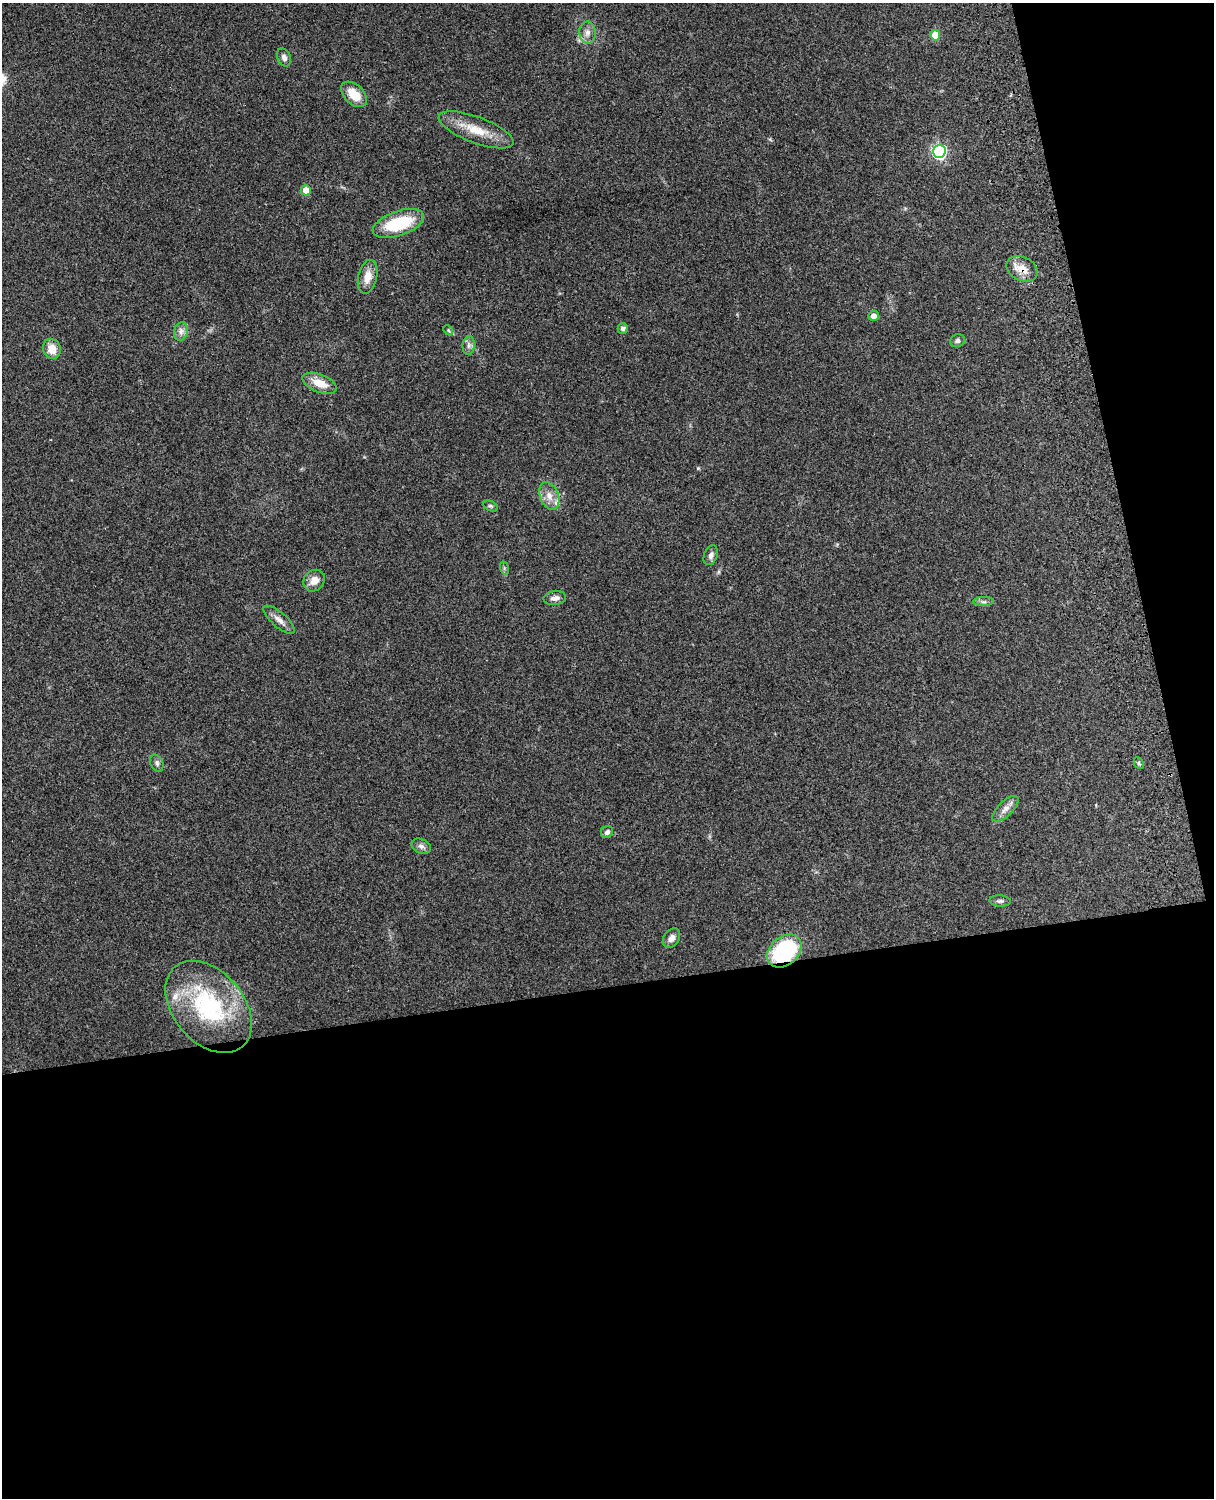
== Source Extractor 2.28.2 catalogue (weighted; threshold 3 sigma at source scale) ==
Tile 12 of 4 x 3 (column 4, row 3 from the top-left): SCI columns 3757-4968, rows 164-1659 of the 5089 x 4927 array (HDU 1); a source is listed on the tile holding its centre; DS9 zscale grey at full resolution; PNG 1216 x 1500 px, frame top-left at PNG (2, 3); each listed source drawn as its Kron ellipse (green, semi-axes under 4 px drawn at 4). Shown black and unused: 39% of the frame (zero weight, under 3 of 4 exposures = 6% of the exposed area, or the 3 px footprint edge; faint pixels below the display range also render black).
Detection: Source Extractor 2.28.2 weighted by HDU 2 'WHT'; one run over the whole footprint, this tile lists its part. Background 0.21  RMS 0.0082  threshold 0.037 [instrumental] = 3 sigma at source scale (4.5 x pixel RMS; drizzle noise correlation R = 1.50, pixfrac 1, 0.05/0.05 arcsec/px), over >= 5 px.
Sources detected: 36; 1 inside a brighter listed object's ellipse — not listed separately; the other 35 listed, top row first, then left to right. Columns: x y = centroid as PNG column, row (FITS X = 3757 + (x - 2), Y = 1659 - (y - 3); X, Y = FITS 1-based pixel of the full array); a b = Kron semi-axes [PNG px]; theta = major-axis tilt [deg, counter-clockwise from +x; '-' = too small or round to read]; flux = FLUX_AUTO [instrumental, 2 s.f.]
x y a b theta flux
587 33 11 8 -86 4.9
935 35 5 5 - 18
284 57 9 6 -68 3.4
354 94 15 9 -43 14
476 130 40 13 -20 21
939 151 7 6 - 150
306 190 5 5 - 9.7
398 223 27 12 19 42
1022 269 16 11 -25 10
368 277 17 9 77 9.9
873 316 5 5 - 4.2
623 328 5 5 - 2.5
448 330 5 4 - 1.1
181 331 9 7 75 3.7
958 341 7 6 - 2.3
469 345 9 6 84 3
52 349 10 8 -70 10
320 383 18 9 -21 13
549 496 14 9 -68 7.6
490 506 7 5 -26 1.4
711 555 10 6 67 3.5
504 568 7 4 -73 1.4
314 581 11 10 - 7.6
555 598 11 7 9 3.8
984 602 10 4 2 2.2
279 620 20 7 -41 5.5
157 763 9 6 -64 2.6
1139 763 6 4 -62 1.3
1005 809 17 7 44 5.6
607 832 6 5 - 2.4
421 846 10 7 -25 3.2
1000 901 11 5 -4 2.3
671 938 10 7 56 4.9
784 951 19 14 42 79
209 1007 52 35 -50 93
Overlapping masked pixels (flux is a lower limit): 2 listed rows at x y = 1022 269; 784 951